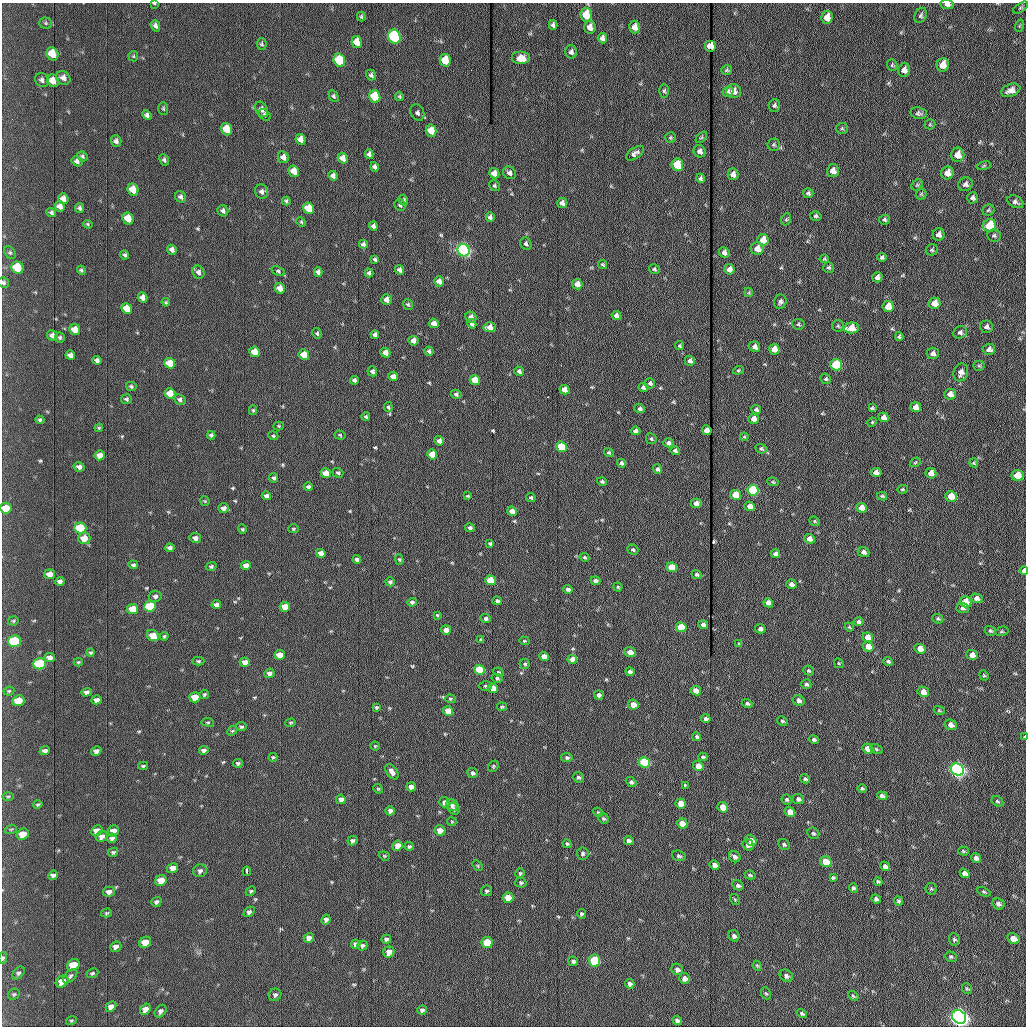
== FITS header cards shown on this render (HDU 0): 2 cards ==
NAXIS1  =                 1024 /fastest changing axis
NAXIS2  =                 1024 /next to fastest changing axis

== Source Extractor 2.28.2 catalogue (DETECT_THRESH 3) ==
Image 1024 x 1024 px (HDU 0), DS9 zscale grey, 1 PNG px = 1 image px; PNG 1028 x 1028 px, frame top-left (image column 1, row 1024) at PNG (2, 3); each listed source drawn as its Kron ellipse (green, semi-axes under 4 px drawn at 4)
Background 1180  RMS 14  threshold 42.8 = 3 sigma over >= 5 px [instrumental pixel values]
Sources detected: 544; of the 544, the 500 brightest by FLUX_AUTO listed and drawn (44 fainter detections omitted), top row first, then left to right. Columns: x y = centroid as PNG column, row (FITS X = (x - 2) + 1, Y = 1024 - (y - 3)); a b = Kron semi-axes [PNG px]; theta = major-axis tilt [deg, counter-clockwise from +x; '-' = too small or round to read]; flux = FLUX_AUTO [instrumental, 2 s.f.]
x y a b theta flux
154 4 4 2 - 1600
947 4 7 4 -7 3500
1021 8 8 4 34 1700
586 15 7 5 -85 26000
921 15 8 6 64 2100
361 17 5 3 - 1400
827 17 7 5 86 9600
46 23 6 5 - 1500
553 25 5 4 - 2500
155 26 6 4 -68 2700
1019 26 6 4 71 1300
590 27 6 5 - 6500
635 27 6 5 - 6700
394 37 7 6 - 150000
602 38 5 4 - 3400
357 42 6 5 - 10000
262 44 6 5 - 1600
710 46 6 6 - 11000
571 52 7 6 - 2700
52 54 7 5 -56 17000
133 56 5 5 - 1100
521 58 9 6 0 11000
339 60 7 5 -73 59000
445 60 6 5 - 23000
892 65 5 5 - 1300
943 65 7 6 - 11000
727 70 5 5 - 1500
904 70 7 6 - 5000
371 75 5 5 - 2200
63 78 7 6 - 4800
42 80 7 6 - 2900
53 81 7 5 -61 9600
1011 90 10 6 21 6200
664 91 7 5 -89 1700
728 91 6 5 - 2000
734 91 7 7 - 6800
334 96 6 4 -61 1700
399 96 4 3 - 1200
375 97 6 5 - 48000
774 105 6 5 - 2100
163 109 6 5 - 1500
261 109 8 6 -60 4100
417 113 8 6 -63 3000
919 113 8 6 -9 2500
147 115 5 4 - 3100
265 115 7 5 -44 1700
930 124 5 5 - 1200
842 128 6 5 - 1500
227 129 6 5 - 18000
431 131 6 5 - 17000
701 137 7 4 44 1200
670 138 5 5 - 1300
300 139 5 5 - 6400
116 141 6 5 - 3000
774 145 6 6 - 1700
700 151 6 6 - 4000
635 153 10 5 33 3600
369 154 5 4 - 3100
958 155 7 6 - 10000
82 156 5 4 - 1700
283 157 6 5 - 5700
343 158 5 5 - 7800
164 160 6 4 -65 2000
77 161 6 5 - 3000
677 165 6 5 - 42000
984 166 7 3 9 1200
374 167 5 4 - 2700
294 171 6 5 - 12000
833 171 6 6 - 6300
494 173 5 5 - 8500
510 173 7 6 - 3400
947 173 6 6 - 8300
733 174 6 5 - 4600
333 176 5 4 - 3200
701 178 5 4 - 1900
965 184 7 6 - 3400
917 185 6 5 - 1300
495 186 5 5 - 1500
133 190 6 5 - 14000
261 192 7 6 - 3600
808 193 5 5 - 2000
921 194 6 5 - 1400
181 197 6 5 - 2600
973 198 6 5 - 2800
63 199 5 5 - 5900
404 200 5 4 - 2000
286 201 4 3 - 1700
1015 202 8 5 -28 3000
562 203 5 5 - 4000
400 205 6 5 - 2300
60 206 5 5 - 5000
80 208 5 4 - 2300
309 208 6 5 - 26000
988 210 6 5 - 1500
223 211 6 5 - 3000
51 212 5 4 - 1700
816 216 6 4 -15 1800
490 217 5 4 - 3400
128 218 6 5 - 16000
786 219 6 4 68 1400
884 220 5 5 - 1800
301 222 5 4 - 1200
88 224 5 4 - 1200
990 225 6 6 - 33000
373 226 4 4 - 3300
939 234 6 6 - 3900
994 235 7 6 - 1900
763 240 6 5 - 14000
363 244 4 4 - 2400
526 244 6 5 - 2000
757 249 6 6 - 8900
172 250 5 4 - 4000
464 250 6 5 - 290000
932 250 6 5 - 1500
10 252 7 5 -49 1700
724 253 5 5 - 3800
125 255 4 4 - 1600
882 257 5 4 - 2400
375 259 4 3 - 1600
824 259 5 4 - 1200
603 265 5 3 - 1100
829 267 5 5 - 1700
17 268 6 5 - 32000
654 269 6 4 -34 1600
729 269 5 5 - 6300
81 270 4 4 - 1500
399 270 5 4 - 3300
278 271 7 4 -26 1700
198 272 7 5 -61 3300
318 272 5 4 - 3200
369 273 4 3 - 2100
877 277 5 5 - 3800
439 281 5 5 - 5900
4 282 5 5 - 1900
577 284 5 5 - 8500
280 288 5 5 - 7700
749 292 5 4 - 1100
142 298 5 4 - 5000
386 300 5 5 - 6100
166 302 4 4 - 1100
780 302 7 6 - 3000
935 303 6 5 - 11000
408 304 5 4 - 1400
888 307 6 5 - 14000
127 308 6 5 - 15000
616 316 5 4 - 3700
471 317 6 5 - 5800
434 323 5 4 - 6500
472 324 5 4 - 3000
798 324 6 5 - 1500
838 326 6 6 - 1500
490 327 6 5 - 9300
986 327 6 6 - 3400
851 328 7 5 3 17000
75 330 5 5 - 10000
960 332 7 6 - 2800
317 333 5 4 - 1600
52 335 5 5 - 4100
375 335 4 4 - 3100
899 336 4 4 - 1800
60 338 5 5 - 1700
413 341 5 4 - 6800
680 346 5 4 - 1300
755 347 6 5 - 4600
774 349 5 5 - 13000
989 349 6 5 - 4700
429 351 4 4 - 2000
254 352 5 5 - 17000
385 353 5 4 - 7000
933 353 6 5 - 3800
70 355 5 4 - 4000
304 355 5 5 - 16000
97 360 5 4 - 2700
690 361 5 5 - 3300
170 363 5 5 - 20000
836 365 6 5 - 78000
979 366 5 5 - 1400
738 370 5 4 - 1200
372 371 5 4 - 2800
519 371 5 4 - 2400
961 372 9 7 70 5300
393 377 5 4 - 6600
826 379 5 5 - 1700
354 380 4 4 - 2400
475 380 5 5 - 19000
650 383 5 5 - 2300
131 386 5 4 - 1700
643 387 5 4 - 3100
564 390 5 4 - 7500
170 393 5 5 - 16000
456 394 5 4 - 2300
950 394 6 5 - 7700
126 399 5 5 - 1700
180 399 6 5 - 2600
388 407 5 4 - 1600
916 407 5 5 - 6800
872 408 4 3 - 1300
640 409 5 4 - 2600
756 409 5 4 - 2400
253 410 5 4 - 1200
366 417 4 3 - 1600
884 417 5 5 - 5400
754 419 5 5 - 7900
40 420 5 4 - 1600
872 422 5 4 - 1000
279 426 5 4 - 1100
99 428 4 4 - 1100
707 430 5 4 - 8200
636 431 5 4 - 3000
211 435 4 3 - 1700
340 435 6 4 -18 1300
273 436 5 4 - 1100
744 437 4 3 - 1100
651 439 5 5 - 1600
439 441 5 4 - 3500
668 443 5 4 - 3100
561 447 5 5 - 50000
761 449 6 4 -18 1600
675 451 5 4 - 2600
609 452 5 4 - 1400
432 454 5 5 - 18000
100 455 5 5 - 5500
915 462 6 4 32 1100
621 463 4 4 - 2400
974 463 5 4 - 1100
79 467 5 4 - 3800
657 469 5 4 - 2300
876 472 5 4 - 4400
326 473 5 4 - 14000
338 473 5 5 - 1800
931 473 5 5 - 8500
1017 475 6 5 - 18000
274 478 5 4 - 2000
602 482 5 4 - 1800
773 482 6 4 -10 1300
308 487 4 4 - 2300
902 489 5 4 - 1100
753 490 6 5 - 110000
735 495 5 5 - 23000
266 496 4 4 - 3500
468 496 4 3 - 1100
882 496 5 3 - 1300
951 496 6 5 - 20000
531 497 5 4 - 1600
205 501 5 4 - 1000
696 503 5 4 - 5000
750 506 5 4 - 7000
6 508 6 5 - 18000
223 508 5 5 - 4300
862 508 5 5 - 13000
512 511 5 4 - 6700
815 521 5 4 - 1400
80 528 6 5 - 52000
470 528 5 4 - 2300
242 529 5 4 - 1300
293 529 5 4 - 1200
84 538 6 6 - 13000
195 538 5 5 - 4500
809 539 5 4 - 6900
490 544 4 4 - 1400
170 548 5 4 - 3300
633 550 5 5 - 1800
863 552 6 5 - 4000
321 553 5 4 - 7000
775 554 5 4 - 3300
584 557 5 4 - 1400
357 559 4 3 - 2400
399 559 5 4 - 1100
133 565 5 4 - 1900
246 565 5 4 - 7200
211 566 5 4 - 1800
672 567 5 5 - 31000
1024 571 4 3 - 5500
50 574 5 5 - 7600
696 574 5 4 - 1700
490 580 5 5 - 30000
60 581 4 4 - 3300
595 581 5 4 - 4200
390 582 5 4 - 2200
791 584 5 4 - 4500
618 587 4 4 - 1200
568 589 4 4 - 3400
155 596 6 5 - 2700
977 598 6 4 -15 3600
497 601 5 4 - 1900
412 602 4 4 - 2600
965 602 6 5 - 18000
768 603 5 4 - 5900
216 605 5 4 - 4000
150 606 6 5 - 60000
285 607 5 5 - 22000
962 608 6 5 - 2900
133 609 5 5 - 21000
437 615 3 3 - 1100
486 618 5 4 - 2500
938 619 6 4 -24 1600
13 621 5 4 - 1200
858 622 5 4 - 2200
703 625 5 4 - 4300
681 627 5 5 - 44000
849 627 4 3 - 1200
760 629 5 4 - 3500
446 630 5 4 - 6200
990 631 6 5 - 1600
1002 631 7 4 16 1300
153 636 6 5 - 15000
164 636 4 4 - 1300
868 637 5 5 - 13000
481 640 4 3 - 1400
14 641 6 5 - 86000
524 641 5 4 - 1100
739 644 4 3 - 1100
868 646 6 5 - 13000
920 649 5 4 - 9700
630 652 5 5 - 8700
90 653 4 4 - 1300
280 655 5 5 - 12000
972 655 6 4 -20 7100
544 656 5 4 - 8700
50 657 5 4 - 4200
572 659 5 4 - 8600
198 661 6 4 0 1500
888 661 5 3 - 1800
78 662 4 3 - 1200
245 662 5 4 - 6200
839 663 5 4 - 1100
40 664 6 5 - 89000
525 664 5 5 - 1600
479 670 5 5 - 44000
809 671 5 5 - 1500
498 672 5 3 - 1100
630 672 4 3 - 2700
269 673 5 4 - 4200
984 675 5 4 - 1200
497 678 5 4 - 1500
806 684 5 5 - 2000
486 686 6 5 - 1600
493 688 5 4 - 16000
9 691 5 4 - 1300
696 691 5 4 - 5700
87 692 5 4 - 3200
923 692 6 5 - 7700
204 694 5 4 - 1600
599 695 5 4 - 3300
195 697 5 5 - 21000
450 699 5 4 - 1200
97 700 5 4 - 4200
799 700 6 5 - 3600
18 701 6 5 - 24000
747 704 5 4 - 1900
633 705 5 5 - 9500
376 707 4 3 - 1500
502 707 5 4 - 1400
939 710 5 4 - 1100
448 711 5 5 - 16000
706 719 5 4 - 2300
782 721 5 4 - 1600
208 722 6 3 -7 1100
291 723 5 4 - 1200
951 725 6 5 - 6200
241 727 5 4 - 1900
232 731 5 4 - 1400
697 737 4 4 - 1800
1024 737 3 2 - 1100
814 740 5 4 - 2200
375 746 4 4 - 1000
868 749 5 5 - 14000
876 749 7 4 -28 1400
204 750 5 4 - 2800
45 751 5 4 - 3100
96 751 5 4 - 4600
273 757 4 4 - 1200
703 757 4 3 - 1800
567 758 6 4 -11 1900
645 762 5 5 - 82000
238 763 5 4 - 1800
143 766 5 3 - 1500
493 766 6 5 - 1400
698 766 5 4 - 9300
957 769 7 5 -28 420000
392 772 8 5 -52 5000
473 773 5 4 - 2500
578 777 5 5 - 1900
805 779 5 4 - 1800
631 782 6 4 -41 1900
685 785 4 3 - 1300
411 787 5 4 - 5700
378 789 5 4 - 1100
862 789 5 4 - 1600
8 796 5 3 - 1100
882 796 5 4 - 3100
341 799 5 4 - 4500
798 799 6 5 - 2800
787 800 5 4 - 1500
997 801 6 4 -31 1500
444 802 5 5 - 4100
681 803 5 5 - 14000
38 804 5 3 - 1300
452 805 6 5 - 3000
723 807 5 5 - 16000
454 809 6 5 - 2500
390 811 4 4 - 2900
598 812 5 4 - 1100
790 812 5 4 - 12000
603 818 6 5 - 1500
452 822 5 4 - 1000
682 823 5 5 - 14000
11 829 6 3 18 1200
440 830 5 5 - 10000
97 831 6 5 - 11000
113 831 6 5 - 8800
813 833 6 5 - 1800
23 834 6 5 - 16000
102 836 6 5 - 5400
112 838 5 4 - 3000
751 840 6 5 - 6100
352 841 5 4 - 2300
629 841 5 4 - 4700
567 844 4 4 - 1400
748 845 6 5 - 4300
784 845 6 5 - 1800
398 846 5 5 - 8800
409 846 4 4 - 1800
963 851 5 4 - 1300
113 852 5 4 - 1700
583 853 6 6 - 1900
384 856 6 4 -20 1200
679 856 7 5 -18 1900
735 857 6 5 - 3500
976 858 5 4 - 4000
826 862 6 5 - 29000
715 865 5 4 - 5900
477 866 6 4 -46 1100
885 866 5 4 - 3500
173 868 6 5 - 8000
200 871 7 6 - 3300
247 871 4 3 - 6400
520 873 5 4 - 1600
965 873 5 4 - 4100
53 875 5 4 - 3300
750 875 6 3 -16 1400
833 877 4 3 - 1500
161 880 6 5 - 16000
878 882 4 3 - 1600
521 883 6 4 -14 1600
738 885 6 4 -31 2200
853 888 5 4 - 2000
931 889 6 5 - 1500
251 891 6 4 47 1300
487 891 5 5 - 1900
109 892 6 5 - 4700
984 892 7 4 -25 1400
508 898 5 5 - 17000
876 899 5 4 - 2600
735 900 6 4 -55 1200
899 901 5 4 - 1800
156 902 5 4 - 2400
998 904 6 5 - 2900
249 912 6 4 42 2700
106 913 5 4 - 1200
581 914 5 4 - 1800
326 919 5 4 - 3300
734 936 6 5 - 2500
309 938 5 5 - 5100
386 939 5 4 - 2500
954 939 6 5 - 1900
1013 939 6 5 - 9600
145 942 6 5 - 16000
487 942 5 5 - 43000
356 944 5 4 - 4000
362 946 5 5 - 2000
116 947 6 5 - 4400
389 952 6 5 - 9000
951 957 6 5 - 1700
3 958 5 4 - 2100
594 960 6 5 - 71000
573 961 5 4 - 2200
73 965 7 5 41 23000
757 966 5 4 - 1000
677 969 6 5 - 3300
18 973 7 5 49 1900
92 973 6 4 26 1800
70 976 9 5 45 2200
786 976 7 5 -36 3100
684 978 5 5 - 4100
62 982 7 5 38 12000
630 984 5 4 - 3100
967 989 6 5 - 1200
766 993 6 4 -65 1200
14 994 6 5 - 1400
275 995 6 6 - 2300
853 996 6 4 -44 1400
111 1006 6 4 42 5100
145 1009 6 5 - 6600
422 1010 5 4 - 2500
161 1011 7 5 53 2700
802 1013 5 4 - 1900
959 1017 7 6 - 770000
71 1021 5 4 - 1200
677 1021 5 4 - 3100
At the frame edge (FLAGS 8, measured only in part): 7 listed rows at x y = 154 4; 947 4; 4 282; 6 508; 1024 571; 1024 737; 3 958
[44 fainter detections neither listed nor drawn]

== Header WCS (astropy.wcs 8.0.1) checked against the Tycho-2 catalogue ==
Header WCS as astropy/WCSLIB reads it (applying the file's SIP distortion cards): RA---TAN-SIP/DEC--TAN-SIP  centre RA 20:32:56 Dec +07:41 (308.23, +7.69 deg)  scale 1.67 arcsec/px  FOV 28.5' x 28.6'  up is -179 deg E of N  parity flipped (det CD > 0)
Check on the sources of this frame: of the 60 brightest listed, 17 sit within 2.5 arcsec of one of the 19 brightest Tycho-2 stars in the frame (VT <= 12.30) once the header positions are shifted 0.18 arcsec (0.03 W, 0.18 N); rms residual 0.92 arcsec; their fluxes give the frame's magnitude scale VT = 23.76 - 2.5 log10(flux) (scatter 0.23 mag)
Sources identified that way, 17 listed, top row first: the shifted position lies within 2.5 arcsec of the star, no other Tycho-2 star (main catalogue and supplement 1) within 5.0 arcsec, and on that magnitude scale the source's flux lands within +1.5 / -3 mag of the star's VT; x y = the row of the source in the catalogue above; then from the Tycho-2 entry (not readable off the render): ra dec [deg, ICRS J2000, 3 dp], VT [Tycho-2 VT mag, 2 dp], TYC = Tycho-2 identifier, HIP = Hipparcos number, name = IAU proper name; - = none
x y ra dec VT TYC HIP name
394 37 308.286 +7.464 10.73 522-842-1 - -
339 60 308.312 +7.475 12.07 522-647-1 - -
445 60 308.262 +7.475 12.01 522-585-1 - -
375 97 308.295 +7.492 11.63 522-671-1 - -
464 250 308.254 +7.563 10.72 1087-1249-1 - -
836 365 308.080 +7.618 11.66 1087-1359-1 - -
753 490 308.120 +7.676 10.97 1087-777-1 - -
80 528 308.435 +7.690 11.87 1088-65-1 - -
672 567 308.158 +7.712 12.30 1087-297-1 - -
14 641 308.467 +7.743 11.69 1088-851-1 - -
40 664 308.455 +7.753 11.50 1088-523-1 - -
479 670 308.249 +7.758 12.15 1087-191-1 - -
645 762 308.172 +7.802 11.35 1087-577-1 - -
957 769 308.026 +7.807 10.06 1087-869-1 - -
487 942 308.247 +7.885 12.25 1087-1189-1 - -
594 960 308.197 +7.894 11.89 1087-513-1 - -
959 1017 308.026 +7.922 8.78 1087-1005-1 - -